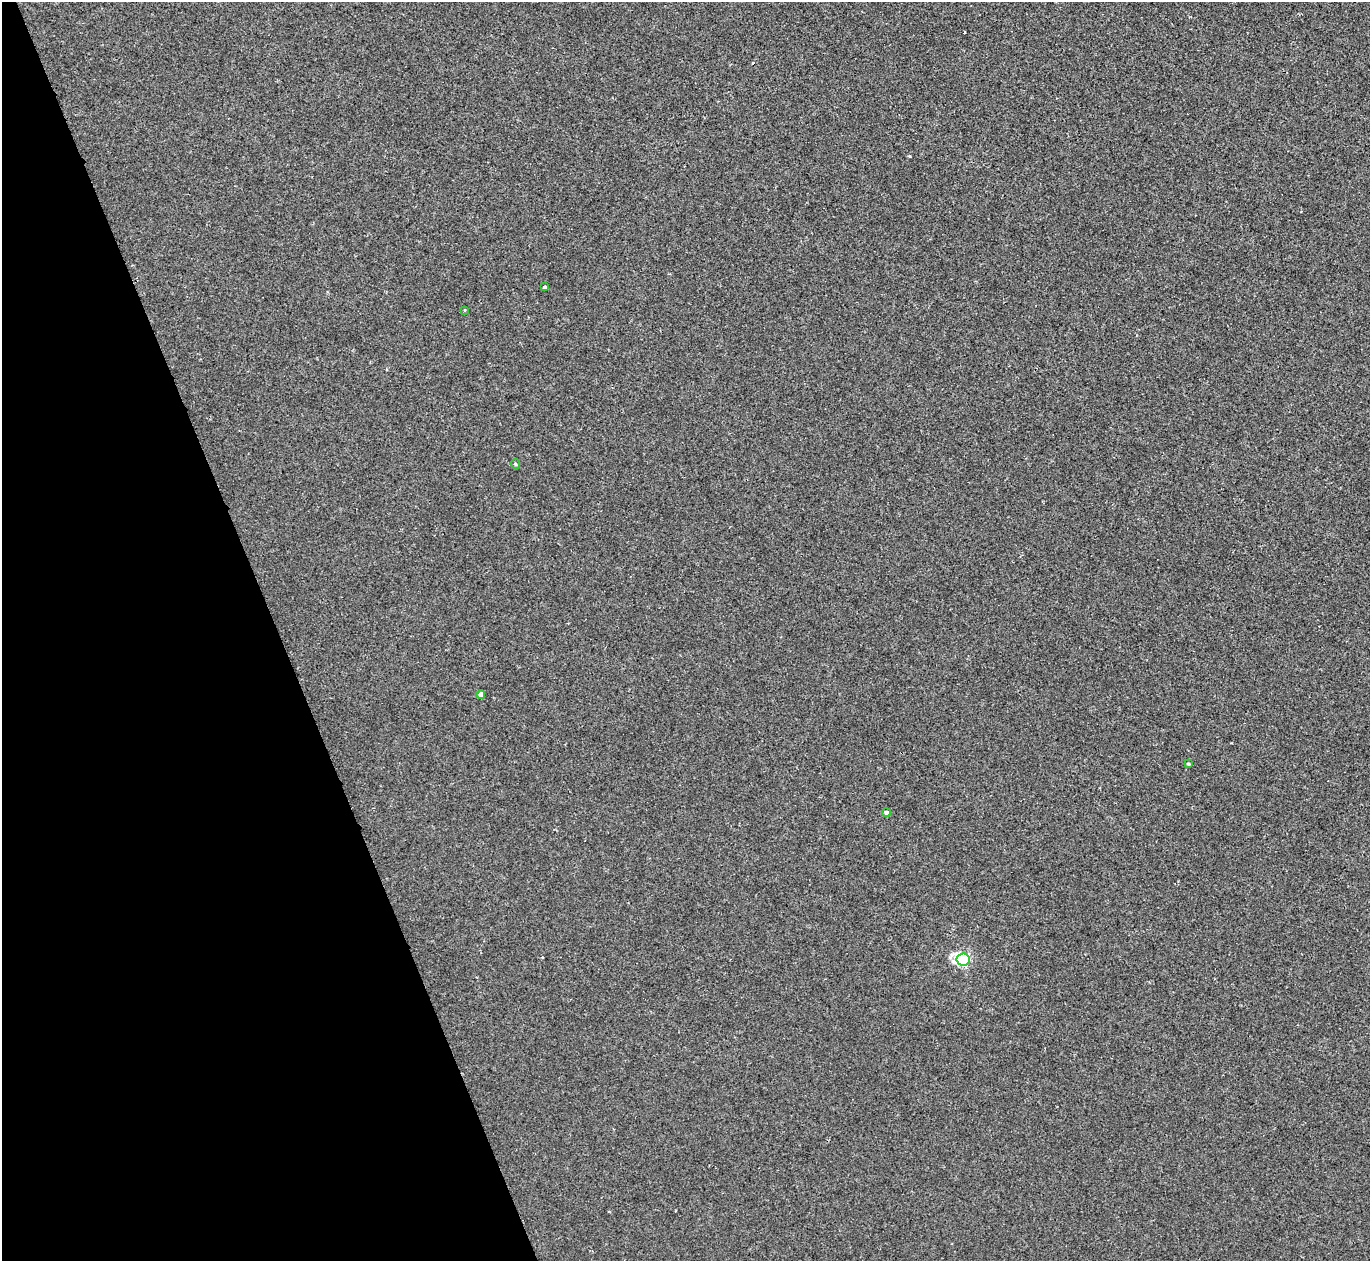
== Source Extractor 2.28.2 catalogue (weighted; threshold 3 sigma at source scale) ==
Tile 5 of 4 x 4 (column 1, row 2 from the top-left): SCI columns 1-1368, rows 2665-3923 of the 5471 x 5459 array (HDU 1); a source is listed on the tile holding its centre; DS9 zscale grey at full resolution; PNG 1372 x 1263 px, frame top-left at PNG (2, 2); each listed source drawn as its Kron ellipse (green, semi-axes under 4 px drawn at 4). Shown black and unused: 20% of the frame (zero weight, under 2 of 3 exposures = <1% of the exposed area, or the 3 px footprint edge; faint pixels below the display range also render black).
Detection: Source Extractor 2.28.2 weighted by HDU 2 'WHT'; one run over the whole footprint, this tile lists its part. Background -4.43e-06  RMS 0.0032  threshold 0.0146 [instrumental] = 3 sigma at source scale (4.5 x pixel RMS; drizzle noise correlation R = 1.50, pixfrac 1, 0.05/0.05 arcsec/px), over >= 5 px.
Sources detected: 7; all 7 listed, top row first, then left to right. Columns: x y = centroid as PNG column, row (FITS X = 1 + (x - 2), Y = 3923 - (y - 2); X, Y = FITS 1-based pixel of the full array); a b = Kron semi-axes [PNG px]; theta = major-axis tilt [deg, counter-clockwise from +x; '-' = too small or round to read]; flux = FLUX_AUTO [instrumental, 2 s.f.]
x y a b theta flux
544 287 3 3 - 0.44
465 310 3 3 - 0.34
515 464 5 4 - 0.42
481 695 4 4 - 2.1
1188 764 3 3 - 0.51
886 812 4 4 - 1
963 959 7 6 - 52